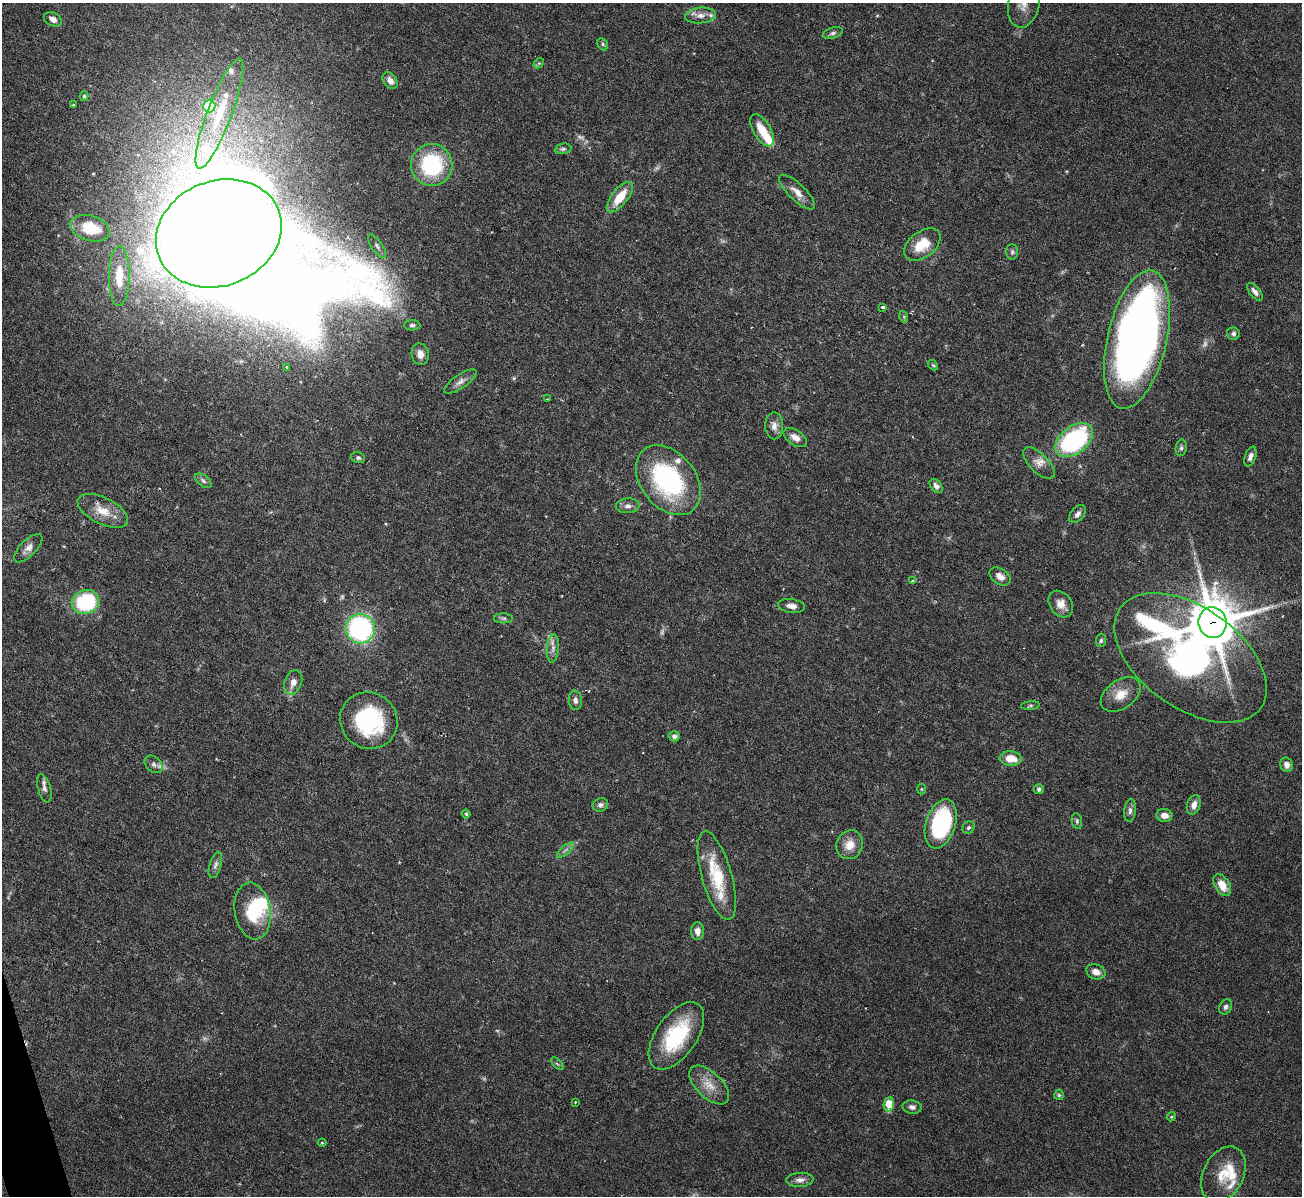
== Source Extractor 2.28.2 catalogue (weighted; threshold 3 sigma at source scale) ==
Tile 7 of 4 x 4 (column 3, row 2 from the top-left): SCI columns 2599-3898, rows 2531-3724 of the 5199 x 5182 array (HDU 1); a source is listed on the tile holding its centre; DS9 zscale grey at full resolution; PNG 1304 x 1198 px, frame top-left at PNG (2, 3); each listed source drawn as its Kron ellipse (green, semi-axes under 4 px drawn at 4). Shown black and unused: <1% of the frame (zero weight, under 3 of 6 exposures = <1% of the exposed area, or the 3 px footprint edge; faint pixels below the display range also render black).
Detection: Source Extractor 2.28.2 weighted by HDU 2 'WHT'; one run over the whole footprint, this tile lists its part. Background 0.0842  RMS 0.0032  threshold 0.0132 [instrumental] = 3 sigma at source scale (4.09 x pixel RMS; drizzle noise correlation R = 1.36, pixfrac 0.8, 0.05/0.05 arcsec/px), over >= 5 px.
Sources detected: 117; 6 too faint to see at this stretch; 5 inside a brighter object's white glare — neither listed nor drawn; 8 inside a brighter listed object's ellipse — not listed separately; the other 98 listed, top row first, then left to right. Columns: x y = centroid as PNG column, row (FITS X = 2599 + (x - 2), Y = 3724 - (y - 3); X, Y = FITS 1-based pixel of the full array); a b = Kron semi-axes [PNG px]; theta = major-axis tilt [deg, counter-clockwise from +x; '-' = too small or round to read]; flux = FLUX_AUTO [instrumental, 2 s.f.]
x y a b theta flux
1024 5 23 15 77 4.7
701 15 15 8 6 2.2
53 19 9 6 -29 1.8
833 33 10 5 17 0.83
603 44 6 4 -61 0.48
539 63 6 4 42 0.41
390 81 9 6 -51 2
84 96 5 4 - 0.49
73 105 3 3 - 0.3
209 106 6 6 - 16
219 114 58 12 69 16
762 130 18 8 -60 6.4
563 149 8 5 10 0.68
432 165 21 20 - 25
797 192 23 8 -44 3
620 197 18 8 51 6.9
90 228 20 12 -16 10
219 233 64 52 22 1200
922 244 20 13 38 7.5
377 246 14 5 -56 1
1012 252 8 6 -88 0.63
119 276 30 10 89 8.1
1255 292 10 5 -51 1.3
883 307 4 3 - 1.1
904 317 6 4 -73 0.35
412 325 8 5 -2 0.72
1233 334 6 6 - 0.88
1137 339 71 29 77 210
420 354 11 8 -79 2.3
933 365 6 4 -42 0.4
287 367 4 3 - 0.42
460 382 19 6 34 1.9
547 399 2 2 - 0.21
774 426 13 9 -89 1.9
795 437 13 7 -34 2.1
1074 440 21 13 38 41
1181 448 8 5 81 0.73
1250 457 10 5 71 1.3
358 458 7 5 -20 0.66
1039 463 20 9 -45 2.8
668 480 39 27 -52 44
203 481 9 5 -39 0.85
936 486 8 5 -52 1.2
628 506 12 7 2 1.5
103 511 27 13 -26 5.8
1078 514 10 6 52 1.2
28 548 18 8 45 2
1000 576 12 7 -34 1.9
912 581 3 3 - 0.52
86 602 14 12 13 26
1061 604 14 11 -52 3.1
792 606 13 7 -9 2
503 618 9 5 -1 0.67
1212 622 15 14 - 1100
360 629 15 14 - 49
1101 640 7 5 85 0.6
553 648 14 6 86 1.6
1191 658 86 50 -35 160
293 682 13 8 69 2.3
1121 694 22 14 35 5
575 700 10 6 -82 1.2
1030 706 9 4 5 0.5
369 720 29 28 - 29
674 736 5 5 - 1
1011 758 11 7 -4 4.7
154 764 10 7 -42 1.2
1286 765 7 6 - 1.7
44 788 14 6 -75 1.4
921 789 5 3 - 0.28
1039 789 5 5 - 0.71
600 805 8 6 19 1.1
1194 805 10 6 72 1.8
1130 810 11 6 85 1.1
466 814 4 4 - 0.4
1164 815 8 6 -4 2.4
1077 821 8 5 -81 0.58
941 824 25 15 73 33
968 828 7 6 - 0.58
850 845 15 13 61 4.2
566 850 10 3 40 0.78
215 865 13 6 74 1.1
717 876 46 15 -74 15
1222 885 12 7 -59 4.6
253 911 28 18 -81 12
697 931 9 6 -88 2
1096 972 10 7 -20 2.2
1226 1007 8 6 65 0.83
676 1036 38 20 55 22
557 1064 8 3 -45 0.39
709 1085 25 12 -44 4.8
1059 1095 5 5 - 0.45
575 1102 4 3 - 0.26
889 1104 7 5 82 8.2
912 1107 9 6 -10 1.2
1171 1117 4 3 - 0.31
322 1143 4 4 - 0.35
1223 1174 29 20 63 8.2
800 1180 13 7 4 1.6
Overlapping masked pixels (flux is a lower limit): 3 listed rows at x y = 103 511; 1212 622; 1191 658
Isophote crosses this tile's border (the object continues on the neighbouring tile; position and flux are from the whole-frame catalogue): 1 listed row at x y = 1024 5